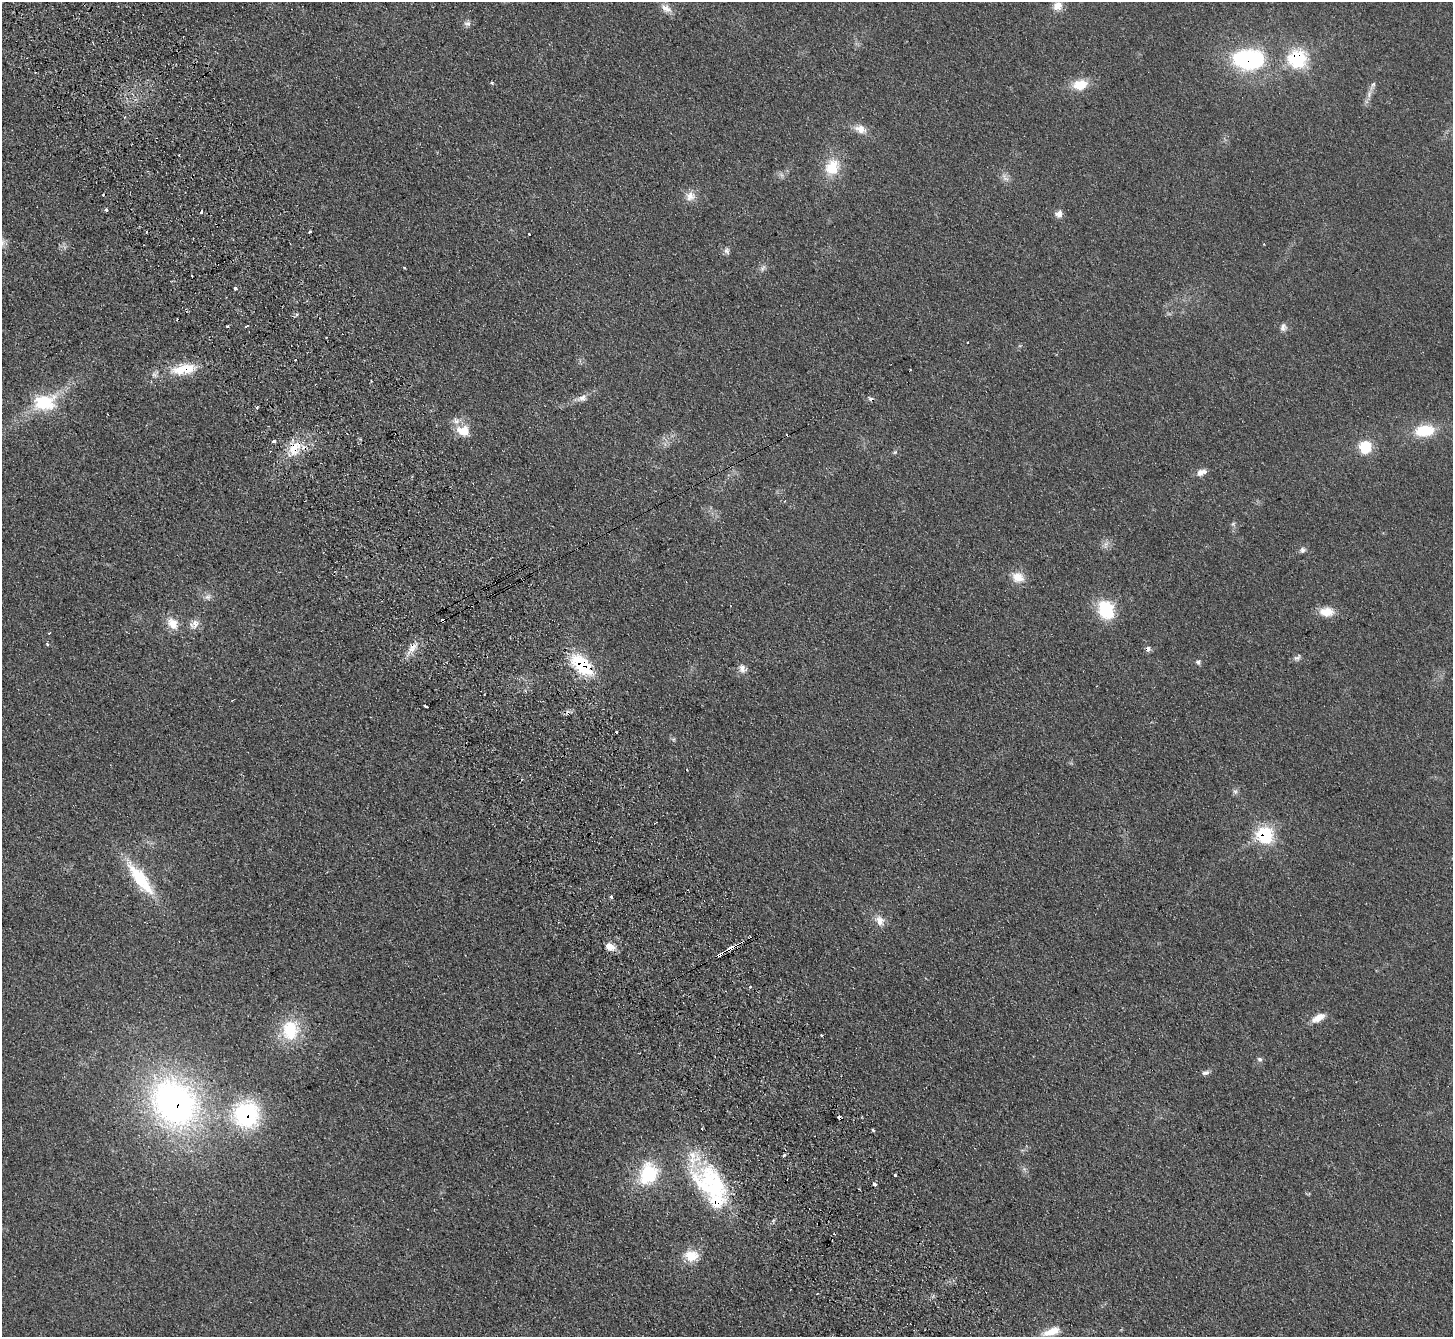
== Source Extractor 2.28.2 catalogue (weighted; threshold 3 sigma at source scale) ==
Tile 11 of 4 x 4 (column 3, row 3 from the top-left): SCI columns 2951-4401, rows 1524-2858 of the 5902 x 5856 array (HDU 1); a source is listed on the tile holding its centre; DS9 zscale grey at full resolution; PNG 1455 x 1339 px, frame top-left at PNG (2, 2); no overlay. Shown black and unused: <1% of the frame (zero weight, under 2 of 3 exposures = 3% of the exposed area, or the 3 px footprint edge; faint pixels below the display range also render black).
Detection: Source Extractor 2.28.2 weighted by HDU 2 'WHT'; one run over the whole footprint, this tile lists its part. Background 0.107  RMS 0.011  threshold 0.0477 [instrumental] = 3 sigma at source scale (4.5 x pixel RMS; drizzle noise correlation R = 1.50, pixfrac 1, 0.05/0.05 arcsec/px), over >= 5 px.
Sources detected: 98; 15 cosmic-ray / hot-pixel residue — not listed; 3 inside a brighter listed object's ellipse — not listed separately; the other 80 listed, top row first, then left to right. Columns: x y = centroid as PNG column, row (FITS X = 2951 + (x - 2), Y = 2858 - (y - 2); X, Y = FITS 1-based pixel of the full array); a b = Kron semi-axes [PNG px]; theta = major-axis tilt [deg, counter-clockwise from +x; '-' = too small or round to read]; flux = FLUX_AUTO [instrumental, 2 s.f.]
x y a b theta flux
1057 6 13 11 38 9.5
666 8 17 8 -33 8.3
467 24 10 6 -1 3.4
1248 59 37 23 -2 110
1297 59 9 9 - 110
491 83 4 4 - 1.4
1080 85 19 12 12 19
1369 94 11 6 76 5.3
125 117 4 2 - 0.98
860 129 16 10 -22 10
832 167 21 17 62 28
1005 179 9 4 -9 3.2
690 196 14 12 67 9.2
106 210 3 3 - 3
1059 214 10 8 64 5.4
310 231 3 3 - 1.8
529 234 3 2 - 1.7
2 242 9 7 -90 4.2
727 251 9 7 -75 3.3
404 268 3 2 - 1.2
763 268 11 4 60 2.6
235 288 3 3 - 11
177 319 3 2 - 1.2
227 326 3 3 - 3.1
246 326 3 2 - 2
1283 327 11 8 81 4.3
326 338 3 2 - 0.76
296 360 3 3 - 5.6
184 369 34 12 10 34
582 398 14 9 28 6.6
44 402 30 20 9 47
257 407 5 3 - 1.3
463 431 18 13 -11 18
1425 431 23 14 7 32
274 441 3 3 - 22
1365 447 8 7 - 43
294 448 23 12 49 24
895 452 5 4 - 1.4
1202 472 13 7 21 6.5
1302 550 8 7 - 2.8
1018 577 16 12 -24 14
207 597 9 7 1 3.9
1106 610 21 16 -71 46
1326 612 17 11 0 16
172 623 17 12 -60 13
195 623 14 9 84 6.9
49 633 3 3 - 1.3
47 644 4 3 - 1.8
413 646 11 8 22 7.4
1297 658 11 6 28 3.1
1198 662 7 6 - 2.3
582 665 30 16 -45 57
742 669 12 9 -71 6
426 706 4 3 - 7.6
1235 792 6 6 - 2.5
1265 835 8 8 - 120
139 878 48 17 -55 51
611 897 3 3 - 5.9
880 920 15 10 -68 8.9
750 938 4 3 - 1.5
610 946 13 9 -23 8.5
734 946 13 3 27 20
721 954 8 3 31 42
1318 1018 18 8 29 11
290 1030 28 24 86 44
821 1035 3 3 - 1.7
1260 1059 7 5 -39 2.2
1206 1073 10 5 17 3.3
174 1103 61 49 -47 350
246 1114 34 32 85 92
840 1118 4 4 - 4.2
873 1130 3 3 - 1.8
784 1155 3 3 - 2.6
648 1174 27 21 70 56
895 1175 3 3 - 1.6
875 1184 4 3 - 13
711 1186 64 39 -34 110
691 1256 17 14 -6 19
817 1293 3 2 - 1.1
1051 1331 22 8 20 15
Overlapping masked pixels (flux is a lower limit): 14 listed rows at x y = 1248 59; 1297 59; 184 369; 294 448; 413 646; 582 665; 1265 835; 750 938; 734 946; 721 954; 174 1103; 246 1114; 840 1118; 711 1186
Isophote crosses this tile's border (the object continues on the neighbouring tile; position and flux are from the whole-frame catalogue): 1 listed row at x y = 2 242